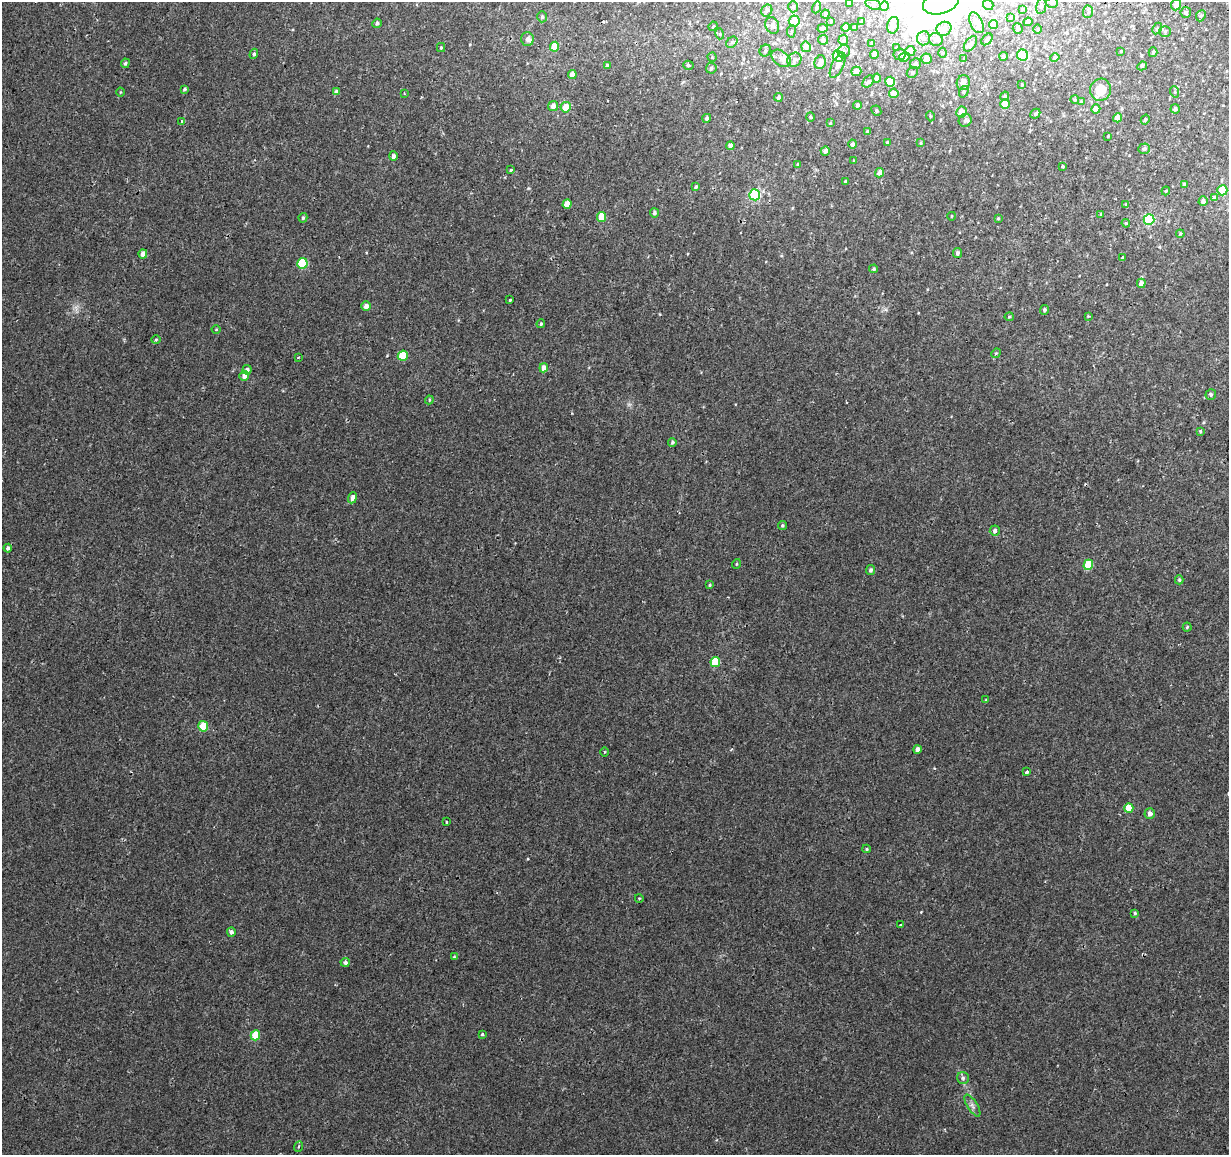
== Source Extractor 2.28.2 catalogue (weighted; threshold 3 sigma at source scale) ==
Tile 10 of 4 x 4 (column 2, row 3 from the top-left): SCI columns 1266-2492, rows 1420-2572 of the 4987 x 5206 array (HDU 1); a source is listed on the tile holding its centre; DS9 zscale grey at full resolution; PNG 1231 x 1157 px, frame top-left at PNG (2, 2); each listed source drawn as its Kron ellipse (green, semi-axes under 4 px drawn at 4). Shown black and unused: <1% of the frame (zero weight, under 2 of 3 exposures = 3% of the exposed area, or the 3 px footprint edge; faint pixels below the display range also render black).
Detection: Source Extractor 2.28.2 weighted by HDU 2 'WHT'; one run over the whole footprint, this tile lists its part. Background 6.83e-04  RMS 0.0025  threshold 0.0114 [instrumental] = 3 sigma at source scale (4.5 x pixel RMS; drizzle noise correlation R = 1.50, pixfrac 1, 0.0396/0.0396 arcsec/px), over >= 5 px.
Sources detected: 217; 8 inside a brighter object's white glare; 3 cosmic-ray / hot-pixel residue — neither listed nor drawn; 3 inside a brighter listed object's ellipse — not listed separately; the other 203 listed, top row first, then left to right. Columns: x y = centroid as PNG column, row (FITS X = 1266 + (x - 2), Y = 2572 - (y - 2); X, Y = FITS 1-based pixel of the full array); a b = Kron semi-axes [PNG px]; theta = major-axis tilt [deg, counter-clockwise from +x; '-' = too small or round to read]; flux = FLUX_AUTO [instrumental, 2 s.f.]
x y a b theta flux
941 2 18 11 18 29
1052 2 5 5 - 0.59
850 3 4 3 - 0.5
873 4 8 5 -22 0.45
988 5 5 5 - 0.69
1176 5 6 5 - 1.4
884 6 4 4 - 3.5
1041 6 8 5 81 0.52
793 7 5 5 - 0.43
816 7 6 4 70 0.3
1022 9 4 3 - 0.25
767 10 6 5 - 0.64
1088 12 6 5 - 0.52
1186 12 5 5 - 0.6
825 14 4 4 - 0.64
1201 16 6 4 67 0.48
542 17 5 4 - 0.42
1010 18 4 3 - 0.22
794 21 6 5 - 2.4
831 21 3 2 - 0.21
862 21 3 3 - 0.37
1028 22 4 4 - 0.81
377 23 4 4 - 0.59
976 23 11 6 -65 1.5
772 25 8 6 -69 0.79
893 25 8 6 78 1.7
993 25 4 4 - 2.1
713 26 5 3 - 0.21
845 27 4 4 - 1.5
854 27 4 3 - 0.62
822 28 5 3 - 0.77
1018 28 5 5 - 0.39
1157 28 6 4 64 0.37
944 29 8 6 33 1.6
1038 29 5 3 - 0.22
791 31 6 3 81 0.26
1165 31 5 5 - 0.38
720 34 5 3 - 0.26
923 38 7 6 - 0.92
527 39 7 6 - 0.74
936 39 7 6 - 1
987 39 7 4 48 0.68
823 40 5 5 - 0.66
843 40 5 5 - 0.42
732 42 6 5 - 0.46
872 43 3 3 - 0.32
970 44 9 5 54 0.9
441 47 4 4 - 0.32
554 47 5 4 - 4.8
806 47 5 5 - 1.2
896 48 4 4 - 0.26
765 51 6 5 - 0.55
844 51 6 6 - 0.78
910 51 5 5 - 1.9
1121 51 3 3 - 0.23
1153 52 5 3 - 0.3
943 53 5 3 - 0.25
254 54 5 4 - 0.52
875 54 4 4 - 1.9
900 54 6 6 - 0.66
1023 55 5 5 - 14
838 56 6 5 - 4.5
1003 56 4 4 - 0.54
712 57 4 4 - 0.25
904 57 6 4 31 1.8
781 58 11 7 -38 1.2
1055 58 5 4 - 0.64
927 59 5 5 - 1.3
964 59 4 4 - 0.23
794 60 7 6 - 0.86
820 62 7 5 73 1.1
125 63 5 4 - 0.45
915 64 5 5 - 0.55
688 65 5 4 - 0.48
838 65 14 5 64 1.6
607 66 4 3 - 0.56
1142 66 5 4 - 0.4
711 68 5 5 - 0.47
856 71 5 4 - 1.3
912 72 6 5 - 0.39
572 74 4 4 - 1.8
877 78 4 4 - 1.4
868 81 7 5 49 0.48
890 82 5 5 - 6.1
963 83 7 6 - 1.3
1022 85 2 2 - 0.15
185 89 3 3 - 0.37
1101 90 11 10 - 3.9
120 92 4 3 - 0.2
336 92 4 4 - 1
964 92 6 4 72 0.38
1175 92 6 4 -72 0.26
404 93 3 2 - 0.25
894 93 5 4 - 1.7
1005 96 5 4 - 0.46
778 97 4 4 - 0.54
1075 99 4 3 - 0.29
1081 101 4 4 - 0.19
1005 104 5 4 - 5.3
857 105 4 4 - 0.7
553 106 5 5 - 1.3
566 107 5 5 - 3
1096 109 5 4 - 1.8
1175 109 5 4 - 0.64
876 111 5 4 - 0.35
962 112 5 5 - 2.1
1035 114 5 4 - 0.56
930 116 5 3 - 0.23
810 117 5 3 - 0.22
707 118 4 4 - 0.54
1118 118 4 4 - 1.8
965 120 6 6 - 0.61
1145 120 5 4 - 0.37
182 122 4 3 - 0.79
830 123 4 4 - 0.23
868 132 4 3 - 0.61
1108 136 3 2 - 0.19
887 142 4 3 - 0.32
921 143 4 4 - 0.28
853 144 4 4 - 0.65
730 146 4 4 - 1.1
1144 149 6 5 - 0.71
825 151 4 4 - 0.98
393 156 5 4 - 0.78
854 161 3 3 - 0.32
798 164 4 4 - 0.33
1062 166 3 3 - 1.1
510 170 3 3 - 0.68
879 173 5 4 - 1.6
845 181 4 3 - 0.29
1184 184 4 3 - 0.71
696 187 3 3 - 0.37
1222 190 5 5 - 5.6
1166 191 4 4 - 0.25
755 195 5 5 - 19
1214 197 4 3 - 1.3
1203 201 5 4 - 0.77
567 204 5 4 - 3.2
1126 205 4 3 - 0.36
654 213 5 4 - 0.55
1101 214 4 3 - 0.26
952 216 4 3 - 0.16
602 217 5 4 - 4.1
303 218 5 4 - 0.47
998 218 4 3 - 0.23
1149 219 5 5 - 18
1126 223 4 4 - 0.25
1180 234 4 3 - 0.22
957 253 5 4 - 0.64
143 254 4 4 - 1.7
1123 257 4 3 - 0.29
302 263 5 5 - 12
874 269 4 4 - 0.34
1141 283 4 4 - 1.4
510 300 3 3 - 0.95
366 306 5 4 - 1.5
1044 310 5 4 - 0.43
1088 316 3 3 - 0.17
1009 317 4 4 - 0.31
541 324 4 3 - 0.3
216 330 4 3 - 0.19
156 340 5 3 - 0.24
996 353 5 4 - 0.25
403 356 5 5 - 7.4
298 357 3 2 - 0.32
544 368 4 4 - 1.9
247 370 5 4 - 0.83
244 376 5 4 - 1.5
1211 395 5 5 - 0.56
429 400 4 4 - 0.28
1200 431 4 4 - 0.29
672 442 4 4 - 0.39
352 498 5 4 - 1.3
782 525 4 4 - 0.38
995 531 5 5 - 0.82
8 548 4 4 - 0.65
736 564 5 3 - 0.2
1088 565 5 5 - 7.6
871 570 5 4 - 0.57
1179 580 4 4 - 0.34
710 585 3 3 - 0.27
1187 627 4 4 - 0.34
715 662 5 5 - 8.4
986 700 4 3 - 0.24
203 726 5 5 - 5.3
917 749 4 4 - 1.1
604 752 5 3 - 0.28
1027 772 4 3 - 0.45
1129 808 5 4 - 4.1
1150 814 5 5 - 1.2
446 822 3 2 - 0.37
867 849 4 4 - 0.31
639 898 4 3 - 0.19
1135 913 4 4 - 0.33
901 925 3 3 - 0.59
231 932 5 4 - 0.72
454 957 4 4 - 0.22
345 962 4 4 - 0.61
482 1034 3 3 - 0.27
255 1035 5 4 - 5.8
963 1078 6 6 - 0.56
972 1106 12 5 -58 0.88
299 1147 5 3 - 0.34
Overlapping masked pixels (flux is a lower limit): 1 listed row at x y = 1023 55
Isophote crosses this tile's border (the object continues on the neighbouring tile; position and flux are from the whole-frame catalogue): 5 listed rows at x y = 941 2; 1052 2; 850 3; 873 4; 884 6
Unlisted compact peaks at least as high as the median listed source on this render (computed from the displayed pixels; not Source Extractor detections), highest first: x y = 921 912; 528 859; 528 188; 660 314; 934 768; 387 355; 366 253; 470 44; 918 313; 629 404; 885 309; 505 177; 792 208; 927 289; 716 1140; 688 254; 76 307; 735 404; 781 256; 458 320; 731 750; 701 372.